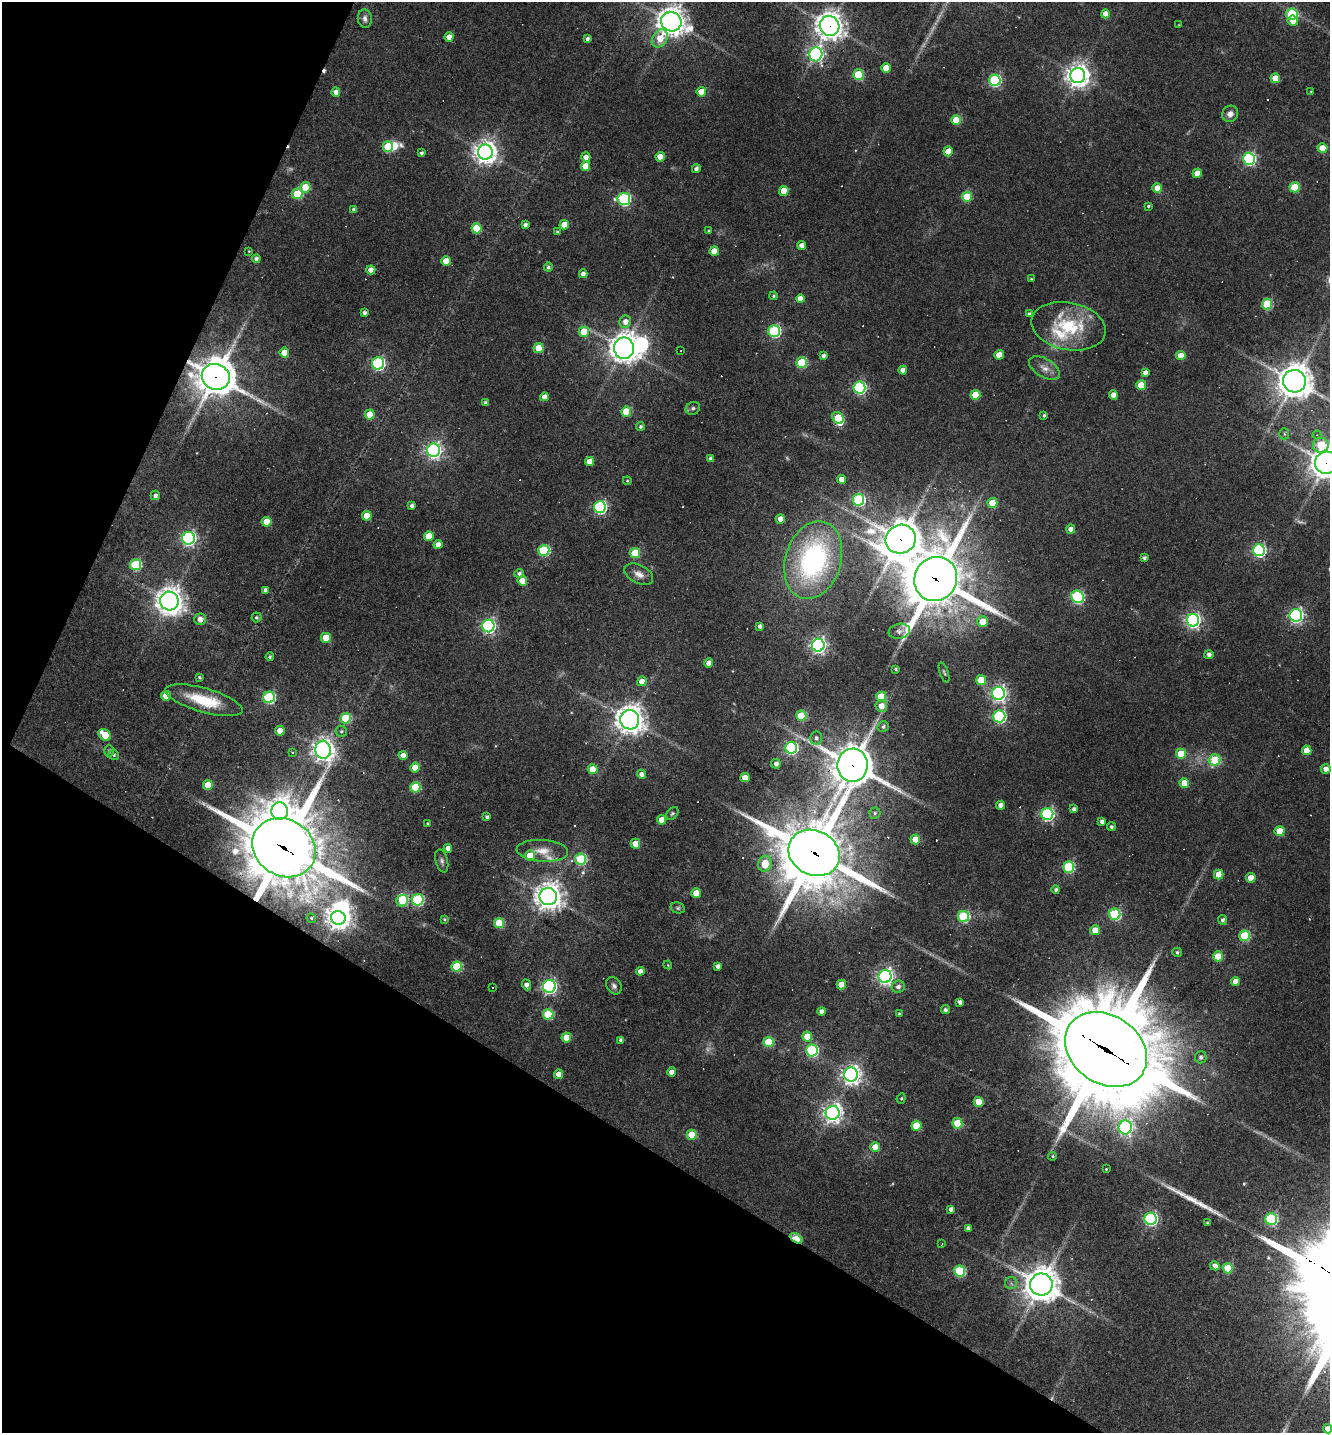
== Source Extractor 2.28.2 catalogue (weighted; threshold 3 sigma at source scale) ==
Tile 9 of 4 x 4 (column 1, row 3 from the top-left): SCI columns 279-1606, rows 1432-2862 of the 5733 x 5723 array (HDU 1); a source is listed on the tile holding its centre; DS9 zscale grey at full resolution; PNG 1332 x 1435 px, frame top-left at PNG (2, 2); each listed source drawn as its Kron ellipse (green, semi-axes under 4 px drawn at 4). Shown black and unused: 27% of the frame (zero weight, under 3 of 4 exposures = <1% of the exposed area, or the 3 px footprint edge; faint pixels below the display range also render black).
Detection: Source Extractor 2.28.2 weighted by HDU 2 'WHT'; one run over the whole footprint, this tile lists its part. Background 0.0711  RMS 0.0055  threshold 0.0249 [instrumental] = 3 sigma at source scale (4.5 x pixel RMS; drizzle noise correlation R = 1.50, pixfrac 1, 0.05/0.05 arcsec/px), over >= 5 px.
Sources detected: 300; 7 too faint to see at this stretch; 4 inside a brighter object's white glare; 14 cosmic-ray / hot-pixel residue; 1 long thin detection or spike segment (spike, bleed or trail) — neither listed nor drawn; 5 inside a brighter listed object's ellipse — not listed separately; the other 269 listed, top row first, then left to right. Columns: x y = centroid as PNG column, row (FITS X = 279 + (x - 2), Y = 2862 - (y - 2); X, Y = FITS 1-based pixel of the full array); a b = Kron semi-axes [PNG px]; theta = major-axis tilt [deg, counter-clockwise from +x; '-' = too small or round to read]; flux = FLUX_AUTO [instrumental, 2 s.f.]
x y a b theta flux
1105 14 4 4 - 5.4
1292 14 6 5 - 44
365 19 9 7 -81 2.4
1293 21 5 5 - 6.3
671 22 10 9 - 660
1179 25 4 3 - 0.43
829 26 10 9 - 590
449 37 4 4 - 5.9
660 38 10 7 54 10
587 39 4 4 - 1.7
816 54 7 6 - 150
886 68 5 4 - 9.9
858 75 5 5 - 24
1078 75 7 7 - 500
1275 78 5 5 - 9.3
995 80 6 5 - 70
1311 91 4 2 - 0.4
336 92 4 4 - 4.2
701 92 5 4 - 8.7
1230 114 8 7 - 3.2
956 120 5 5 - 19
388 147 5 5 - 25
1322 148 5 5 - 11
948 151 5 4 - 9.2
485 152 7 7 - 490
421 153 4 3 - 1.2
586 157 5 4 - 3.4
660 157 5 4 - 8
1249 159 6 6 - 99
586 166 5 4 - 11
696 169 4 4 - 1.8
1197 173 5 4 - 8
305 187 5 5 - 16
1295 187 5 5 - 20
1157 188 5 5 - 7.1
784 191 5 5 - 12
297 194 5 5 - 25
967 197 5 5 - 21
624 199 6 6 - 93
1148 206 3 3 - 0.76
353 209 4 4 - 0.99
525 225 4 4 - 1.9
564 225 5 4 - 8.6
476 228 5 5 - 18
709 231 4 4 - 0.77
557 232 4 4 - 0.83
802 245 4 4 - 4
249 251 3 2 - 0.43
714 251 5 4 - 7.5
256 259 4 4 - 2
446 261 5 4 - 7.5
548 267 4 4 - 1.2
371 270 4 4 - 4.7
583 274 4 4 - 2.9
1031 279 3 3 - 0.57
774 296 4 4 - 0.86
800 299 4 4 - 6.3
1267 304 5 5 - 35
364 313 4 3 - 1.7
1029 314 4 4 - 1.5
625 322 6 6 - 4.4
1069 326 37 23 -11 35
774 331 6 6 - 78
584 332 5 5 - 17
538 348 5 5 - 14
624 348 11 10 - 590
681 351 3 2 - 0.58
284 353 5 4 - 9
999 355 5 4 - 8.2
823 356 4 4 - 1.8
1181 356 4 4 - 8.9
378 363 6 6 - 95
801 363 5 5 - 39
1044 368 17 9 -31 4.8
903 370 4 4 - 3.3
1145 372 4 4 - 2.5
216 377 14 12 -22 1500
1294 381 11 11 - 980
1141 385 5 5 - 16
859 388 6 6 - 94
975 395 5 5 - 16
1113 395 5 4 - 4.4
544 397 4 4 - 4.4
486 403 4 4 - 1.9
693 408 7 6 - 1.5
626 412 5 5 - 23
370 414 5 5 - 12
1044 415 3 3 - 1
838 418 6 5 - 27
640 426 4 4 - 1.1
1284 434 5 5 - 1.1
1317 435 4 4 - 0.62
1321 445 8 7 - 21
433 450 7 6 - 170
711 459 4 4 - 2.7
589 461 4 4 - 6.3
1326 463 11 11 - 810
841 479 4 4 - 5.4
627 481 4 4 - 0.61
155 495 4 4 - 1.9
859 500 6 6 - 69
992 503 5 5 - 15
412 506 4 4 - 1.6
600 507 6 6 - 100
367 516 5 5 - 12
780 519 5 4 - 4.9
267 522 5 5 - 11
1071 529 4 4 - 4.1
429 536 5 5 - 13
189 538 6 6 - 140
901 539 15 14 - 1200
438 545 4 4 - 4.2
544 550 5 5 - 48
1259 550 6 6 - 100
635 553 5 5 - 21
1144 558 4 3 - 1.4
813 560 40 28 73 110
135 565 5 5 - 45
519 573 5 4 - 1.5
639 574 15 9 -27 4.3
936 579 22 21 - 3400
522 581 5 4 - 11
265 590 4 4 - 1.5
1078 597 7 6 - 78
169 601 9 9 - 630
1296 615 6 6 - 150
256 617 5 5 - 0.95
200 619 6 6 - 4.4
1193 620 6 6 - 170
983 621 5 5 - 8.7
488 626 6 6 - 140
759 626 4 3 - 1.8
899 631 11 7 12 2.1
326 638 5 5 - 12
818 645 6 6 - 190
1209 654 4 4 - 2.1
270 657 4 4 - 1
709 663 4 4 - 4.8
896 669 3 3 - 0.88
944 672 10 3 -70 0.89
199 677 3 3 - 0.82
981 680 5 5 - 17
642 681 5 4 - 6.3
998 693 6 6 - 180
166 696 5 5 - 9.6
269 697 6 5 - 63
881 697 5 5 - 19
204 700 40 12 -16 25
881 706 6 6 - 5.4
801 716 5 5 - 23
999 716 6 6 - 86
346 718 5 5 - 29
630 720 9 9 - 660
883 727 5 5 - 1.3
280 731 5 4 - 6.1
341 731 6 5 - 1.1
105 735 7 5 -38 15
816 738 6 6 - 1.9
791 748 6 6 - 91
323 750 9 7 -86 440
1307 750 5 5 - 10
109 751 6 4 -89 1
293 753 3 3 - 1.2
1181 754 5 5 - 14
114 755 5 5 - 1
403 755 4 4 - 3.6
1215 760 6 5 - 26
776 764 5 4 - 2.5
853 765 16 15 - 1700
415 768 5 4 - 9
593 769 5 5 - 11
1326 769 5 5 - 3.6
641 774 4 4 - 2.5
745 778 4 4 - 7
1184 783 5 5 - 12
208 785 5 5 - 13
415 787 5 5 - 31
1001 805 4 4 - 4
1074 809 4 4 - 1.8
280 811 9 8 - 470
672 813 7 5 48 1
875 813 5 5 - 0.96
1047 814 6 6 - 97
487 817 4 3 - 1.4
661 820 4 4 - 6.8
1102 822 4 4 - 2.1
428 823 4 4 - 0.75
1111 827 4 4 - 1.1
1280 831 5 5 - 16
915 839 5 5 - 13
635 844 5 4 - 8.8
284 848 33 28 -33 3900
448 848 4 4 - 3.7
542 851 26 11 -4 8.1
814 853 26 22 -27 3600
530 855 5 5 - 9.3
581 859 5 5 - 45
442 861 12 6 -75 1.8
765 864 8 6 77 12
1069 867 5 5 - 55
1219 874 5 5 - 12
1251 878 5 4 - 8.6
1056 889 4 4 - 1.3
696 893 5 5 - 12
548 897 8 8 - 680
418 900 6 6 - 65
402 901 6 5 - 26
678 908 7 5 -14 0.97
1115 914 5 5 - 55
964 917 5 5 - 52
311 918 5 4 - 0.82
338 918 7 6 - 490
444 919 4 3 - 0.79
1223 920 5 4 - 1.7
499 923 5 5 - 21
1095 930 5 5 - 7.1
1245 936 5 5 - 39
1177 952 5 4 - 1.1
1218 956 5 5 - 18
668 965 4 3 - 0.47
717 966 4 4 - 2.2
457 967 5 5 - 35
640 971 4 4 - 3.3
885 976 6 6 - 210
1235 981 4 4 - 5.3
526 985 5 4 - 2.5
841 985 5 5 - 10
549 986 6 6 - 130
614 986 9 7 -57 2
493 987 3 2 - 0.8
898 987 6 6 - 2.1
960 1002 4 4 - 2.2
945 1010 4 4 - 1.6
821 1011 4 4 - 2.5
899 1013 4 3 - 0.65
548 1014 5 5 - 29
807 1036 5 5 - 10
566 1037 5 5 - 11
621 1040 4 4 - 1.5
768 1042 5 5 - 23
1106 1049 44 34 -34 11000
812 1050 6 6 - 68
1201 1057 6 5 - 1.8
672 1072 4 4 - 4.7
559 1074 5 4 - 5.2
851 1075 7 7 - 300
901 1098 5 4 - 0.76
979 1102 5 5 - 11
833 1113 7 7 - 300
957 1123 5 5 - 24
916 1126 5 5 - 20
1125 1127 7 6 - 120
692 1135 5 5 - 18
875 1147 5 5 - 7.7
1053 1156 4 4 - 0.74
1106 1169 3 3 - 0.45
951 1209 4 4 - 2.1
1151 1219 6 6 - 110
1271 1219 6 6 - 73
1208 1223 4 3 - 1.2
968 1228 4 4 - 1.7
796 1238 7 4 -30 27
942 1244 4 2 - 0.37
1215 1266 5 4 - 3.5
1228 1268 5 5 - 23
960 1271 5 5 - 46
1011 1283 6 6 - 1.5
1041 1284 11 11 - 1000
1328 1429 4 4 - 5.6
Overlapping masked pixels (flux is a lower limit): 10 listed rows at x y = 829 26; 216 377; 1326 463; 901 539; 936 579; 853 765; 284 848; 814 853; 1106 1049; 796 1238
Isophote crosses this tile's border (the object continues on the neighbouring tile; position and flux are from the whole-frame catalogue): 2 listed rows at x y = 1326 463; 1328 1429